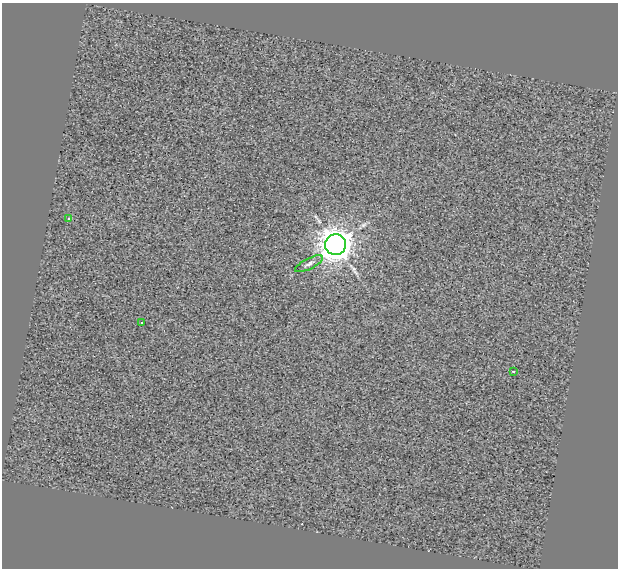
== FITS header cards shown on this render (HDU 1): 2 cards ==
NAXIS1  =                  616
NAXIS2  =                  566

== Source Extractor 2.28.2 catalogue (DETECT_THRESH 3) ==
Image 616 x 566 px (HDU 1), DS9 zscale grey, 1 PNG px = 1 image px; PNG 620 x 570 px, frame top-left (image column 1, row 566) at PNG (2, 3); each listed source drawn as its Kron ellipse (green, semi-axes under 4 px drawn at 4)
Background 0.176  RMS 7.6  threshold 22.8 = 3 sigma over >= 5 px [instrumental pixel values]
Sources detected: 5; all 5 listed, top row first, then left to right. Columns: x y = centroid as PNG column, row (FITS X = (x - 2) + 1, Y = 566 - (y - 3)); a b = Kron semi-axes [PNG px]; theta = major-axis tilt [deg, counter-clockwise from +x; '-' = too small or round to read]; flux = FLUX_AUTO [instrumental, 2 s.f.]
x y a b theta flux
69 219 3 3 - 2600
336 245 10 10 - 920000
309 264 15 5 27 2000
142 323 3 3 - 860
513 371 3 3 - 2500